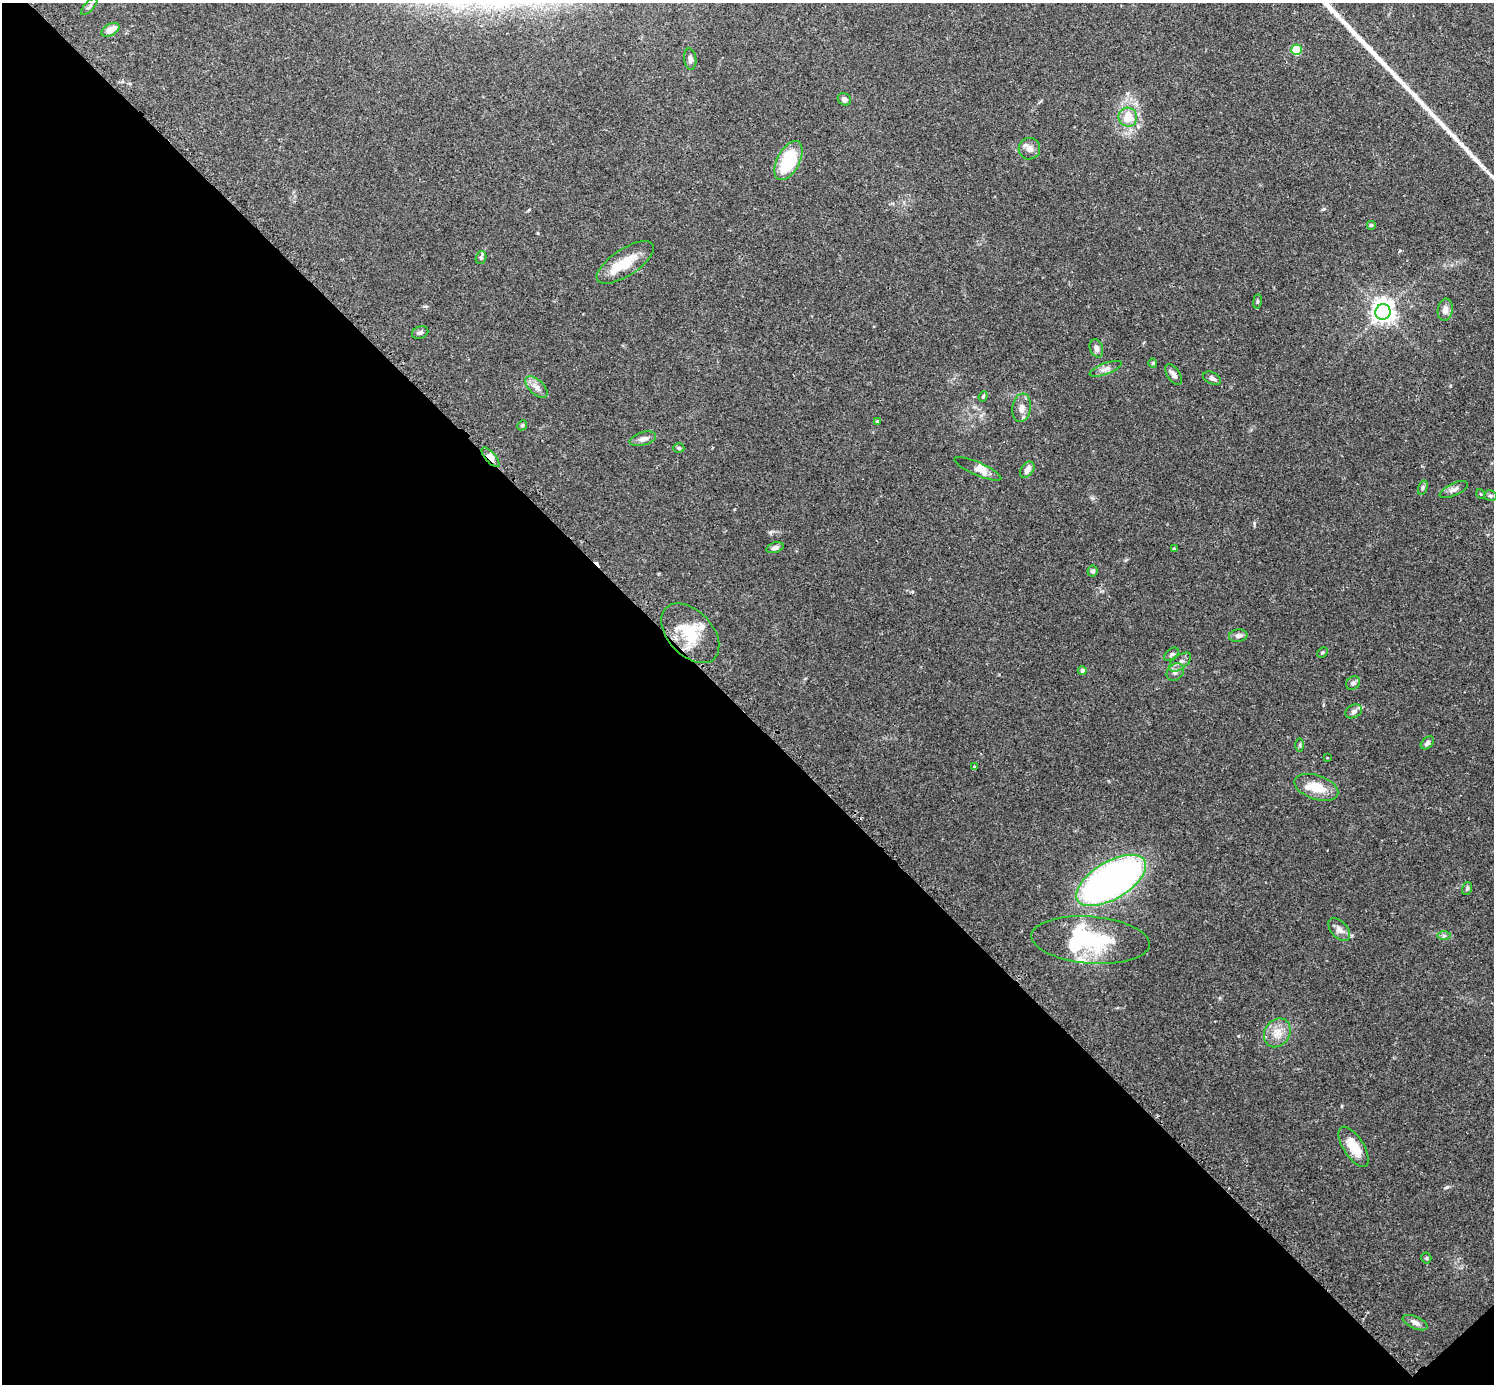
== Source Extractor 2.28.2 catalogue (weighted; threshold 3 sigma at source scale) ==
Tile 14 of 4 x 4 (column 2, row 4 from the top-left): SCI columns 1533-3024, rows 190-1571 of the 6041 x 6040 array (HDU 1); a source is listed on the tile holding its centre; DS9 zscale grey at full resolution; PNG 1496 x 1386 px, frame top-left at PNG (2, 3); each listed source drawn as its Kron ellipse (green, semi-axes under 4 px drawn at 4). Shown black and unused: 49% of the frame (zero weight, under 2 of 3 exposures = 2% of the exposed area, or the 3 px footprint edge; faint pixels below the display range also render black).
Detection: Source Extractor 2.28.2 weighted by HDU 2 'WHT'; one run over the whole footprint, this tile lists its part. Background 0.101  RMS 0.0058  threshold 0.0263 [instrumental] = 3 sigma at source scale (4.5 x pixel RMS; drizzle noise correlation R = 1.50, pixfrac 1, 0.05/0.05 arcsec/px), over >= 5 px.
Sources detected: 70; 3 inside a brighter object's white glare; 1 cosmic-ray / hot-pixel residue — neither listed nor drawn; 6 inside a brighter listed object's ellipse — not listed separately; the other 60 listed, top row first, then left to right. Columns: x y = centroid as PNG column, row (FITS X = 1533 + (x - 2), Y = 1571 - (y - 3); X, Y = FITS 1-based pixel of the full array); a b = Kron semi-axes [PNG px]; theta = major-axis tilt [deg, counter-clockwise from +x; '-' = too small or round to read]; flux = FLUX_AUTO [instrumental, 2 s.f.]
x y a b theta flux
89 6 11 4 47 1.3
110 30 10 6 29 6
1296 50 5 5 - 25
690 59 11 6 -83 2.8
844 99 7 6 - 1.7
1128 117 10 9 - 10
1029 149 11 10 - 3.6
788 161 21 11 62 31
1371 225 5 5 - 0.7
481 258 7 5 72 1
625 262 33 13 33 17
1257 301 7 3 82 0.83
1445 310 11 7 81 3.5
1383 312 8 7 - 400
420 332 8 6 23 1.6
1096 348 9 6 -71 2.3
1153 363 4 4 - 0.66
1106 369 17 5 21 2.8
1173 374 12 6 -56 2.3
1212 378 9 6 -24 2
536 387 13 7 -44 3.4
983 396 5 4 - 0.72
1022 408 14 9 82 4.4
877 422 4 4 - 0.69
522 425 5 4 - 0.79
643 439 13 6 16 2.8
679 448 5 4 - 0.93
490 457 12 5 -49 4.8
978 469 25 6 -24 4.2
1027 470 9 6 54 3.9
1423 488 7 4 72 1.1
1454 490 15 6 25 2.6
1481 494 5 3 - 0.47
1490 496 6 5 - 1.1
775 548 9 5 18 1.7
1174 549 4 3 - 0.61
1093 571 6 5 - 1.2
690 633 35 22 -47 23
1238 636 9 6 7 2.3
1322 652 6 3 45 0.64
1171 654 8 5 38 1.3
1180 662 13 6 37 3
1082 670 4 4 - 1.9
1175 672 10 7 50 2.4
1353 683 7 6 - 1.8
1354 711 9 6 29 1.9
1427 743 7 5 44 1.8
1300 745 6 4 90 0.8
1327 758 2 2 - 0.6
975 767 3 3 - 1
1316 787 23 12 -19 12
1111 880 39 18 31 280
1467 888 6 5 - 1.1
1339 929 14 8 -48 3.2
1444 936 7 4 0 1.1
1091 940 59 23 -5 44
1277 1033 15 12 58 7.2
1354 1147 23 10 -58 11
1426 1258 5 5 - 0.86
1415 1323 13 6 -24 2.4
Overlapping masked pixels (flux is a lower limit): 2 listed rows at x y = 490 457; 690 633
Unlisted compact peaks at least as high as the median listed source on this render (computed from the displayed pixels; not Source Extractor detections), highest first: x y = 1447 1187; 1254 523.